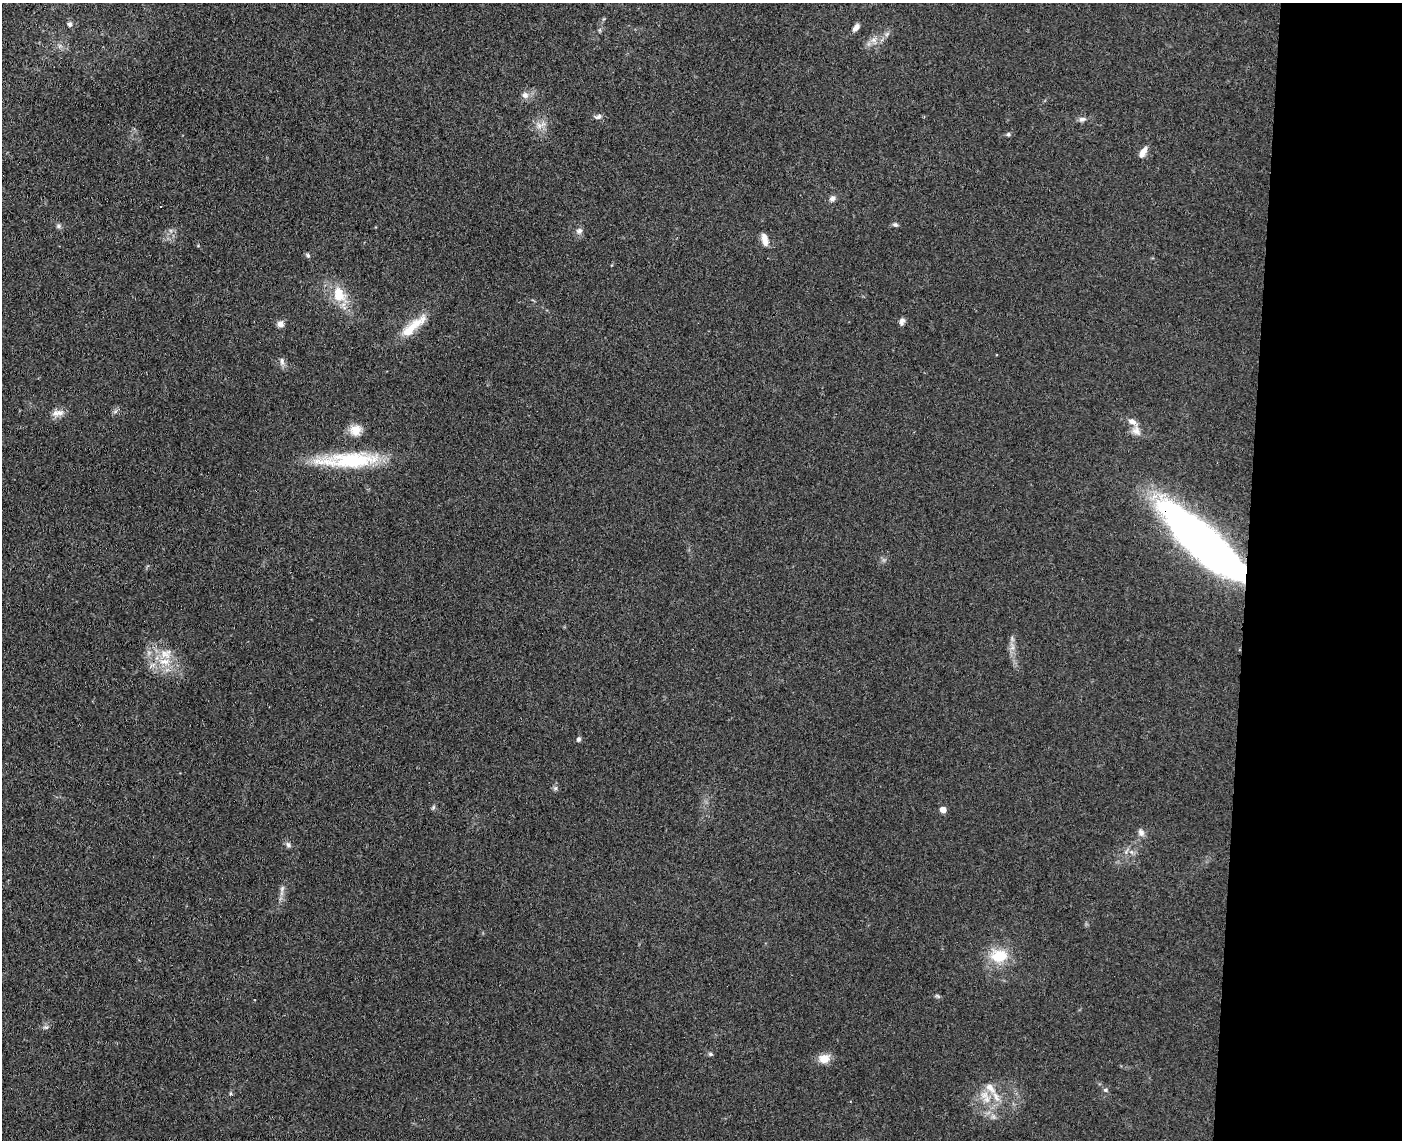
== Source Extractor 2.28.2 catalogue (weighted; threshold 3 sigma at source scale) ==
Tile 9 of 3 x 4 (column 3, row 3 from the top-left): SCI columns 3076-4475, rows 1146-2283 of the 4640 x 4568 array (HDU 1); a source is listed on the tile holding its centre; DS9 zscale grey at full resolution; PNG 1404 x 1142 px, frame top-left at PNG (2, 3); no overlay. Shown black and unused: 11% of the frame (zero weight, under 3 of 4 exposures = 5% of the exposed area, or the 3 px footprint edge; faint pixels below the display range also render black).
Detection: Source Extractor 2.28.2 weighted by HDU 2 'WHT'; one run over the whole footprint, this tile lists its part. Background 0.13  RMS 0.0071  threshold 0.0321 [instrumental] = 3 sigma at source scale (4.5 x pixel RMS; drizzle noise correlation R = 1.50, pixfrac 1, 0.05/0.05 arcsec/px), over >= 5 px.
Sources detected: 49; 1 inside a brighter object's white glare — not listed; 4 inside a brighter listed object's ellipse — not listed separately; the other 44 listed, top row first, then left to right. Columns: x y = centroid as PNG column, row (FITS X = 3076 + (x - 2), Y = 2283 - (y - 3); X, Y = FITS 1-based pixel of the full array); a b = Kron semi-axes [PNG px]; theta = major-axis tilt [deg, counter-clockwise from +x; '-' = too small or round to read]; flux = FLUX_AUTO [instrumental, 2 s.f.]
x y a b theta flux
70 24 6 5 - 1.9
856 28 12 6 50 2.9
887 34 7 4 71 1.5
874 40 8 6 20 3.4
525 95 8 8 - 3.5
598 117 9 6 19 2.4
1082 119 11 6 5 2.5
539 126 7 6 - 2.9
1008 134 5 5 - 1.4
1143 152 15 6 61 4.9
832 199 8 6 49 2.6
161 207 3 2 - 0.73
895 225 7 5 -16 1.5
58 226 6 6 - 1.4
579 231 9 7 39 2.8
765 239 16 7 -76 5.9
198 246 5 3 - 0.61
308 255 7 5 -48 1.4
339 294 23 16 -75 17
902 321 9 6 68 2.6
280 324 8 8 - 3.5
413 326 43 11 41 17
282 361 11 6 -83 2.6
56 413 10 10 - 4.3
356 430 15 14 - 9
1136 431 11 11 - 5.1
349 460 76 16 2 56
1205 539 95 27 -45 400
165 661 17 9 2 11
578 739 6 5 - 1.6
555 788 6 5 - 1.5
433 808 6 4 45 1.2
943 810 5 4 - 8.5
1141 833 11 8 -59 2.9
288 845 8 6 -56 2
1131 852 6 6 - 2.1
282 889 9 6 64 2.1
999 956 26 17 11 20
937 996 7 4 -37 1.2
46 1027 8 4 0 1.4
710 1054 6 5 - 1.2
824 1059 11 9 12 9.2
1105 1090 6 5 - 1.4
985 1095 13 12 - 9.3
Overlapping masked pixels (flux is a lower limit): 1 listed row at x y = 1205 539